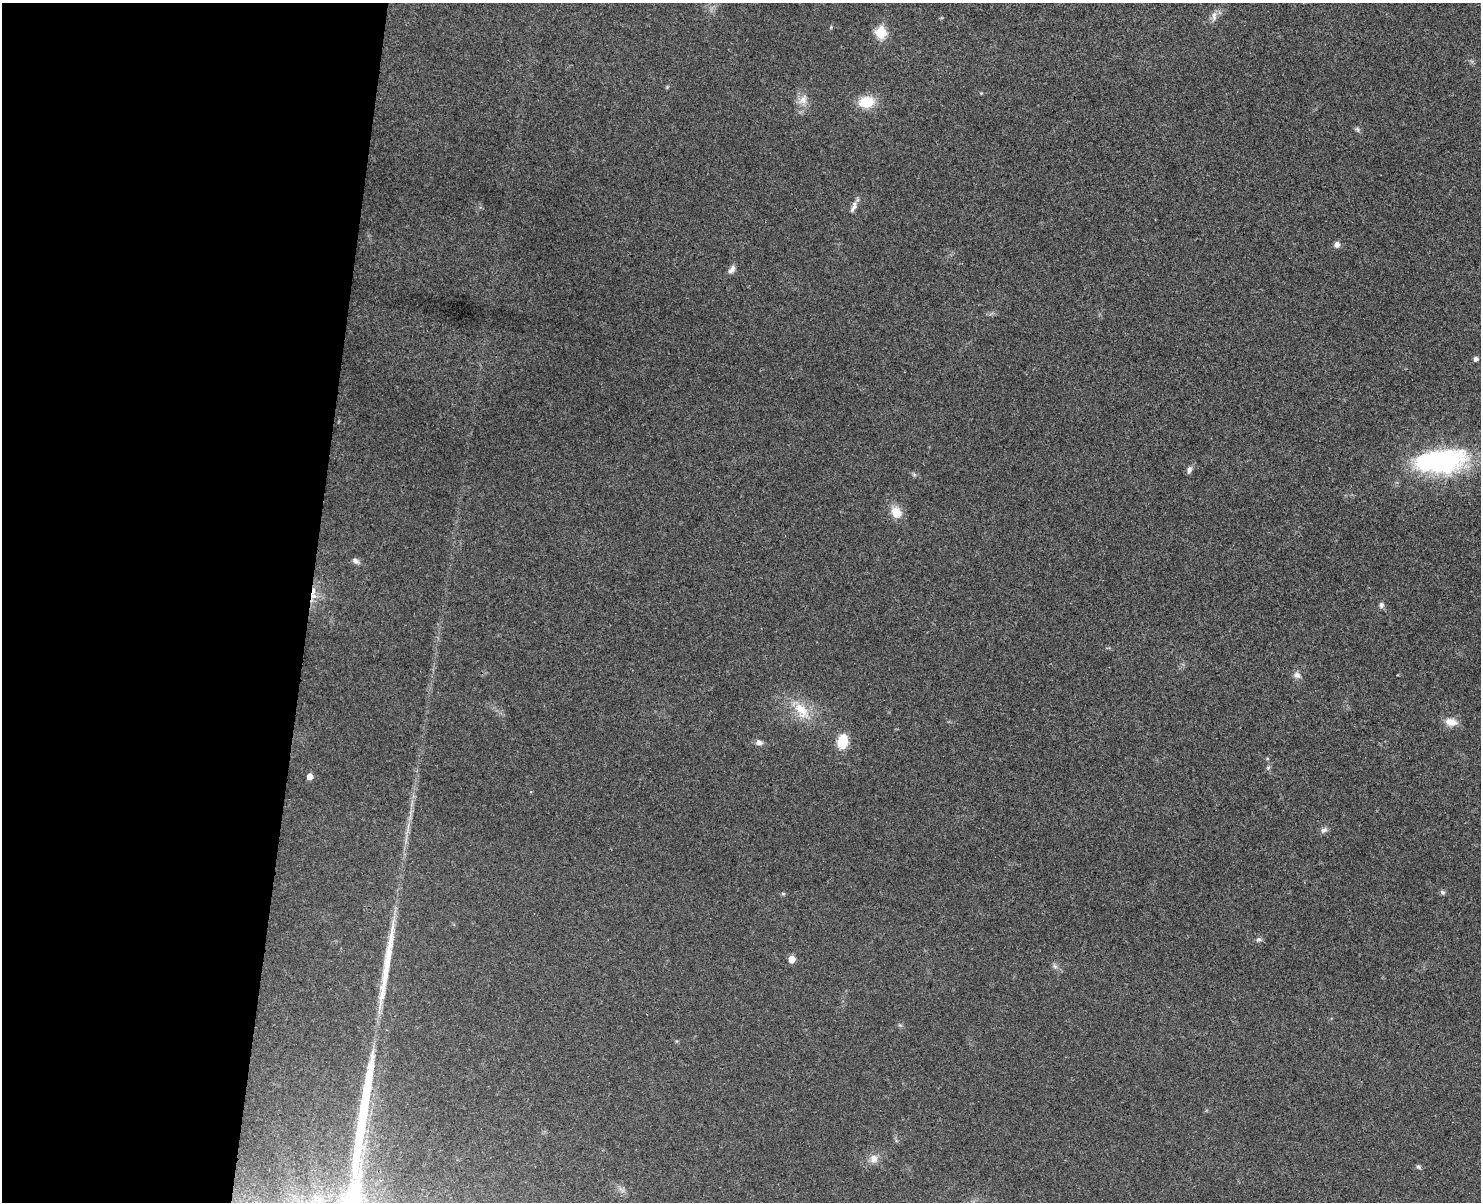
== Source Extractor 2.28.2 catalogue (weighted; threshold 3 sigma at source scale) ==
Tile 4 of 3 x 4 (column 1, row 2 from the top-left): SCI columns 170-1648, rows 2419-3618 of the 4893 x 4832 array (HDU 1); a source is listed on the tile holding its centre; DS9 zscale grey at full resolution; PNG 1483 x 1204 px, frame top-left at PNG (2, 3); no overlay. Shown black and unused: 21% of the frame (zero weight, under 3 of 4 exposures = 6% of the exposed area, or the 3 px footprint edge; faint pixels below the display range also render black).
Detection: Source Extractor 2.28.2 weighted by HDU 2 'WHT'; one run over the whole footprint, this tile lists its part. Background 0.0307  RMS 0.0048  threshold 0.0214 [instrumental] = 3 sigma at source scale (4.5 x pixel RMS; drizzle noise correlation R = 1.50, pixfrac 1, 0.05/0.05 arcsec/px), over >= 5 px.
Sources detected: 33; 1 cosmic-ray / hot-pixel residue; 1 long thin detection or spike segment (spike, bleed or trail) — not listed; the other 31 listed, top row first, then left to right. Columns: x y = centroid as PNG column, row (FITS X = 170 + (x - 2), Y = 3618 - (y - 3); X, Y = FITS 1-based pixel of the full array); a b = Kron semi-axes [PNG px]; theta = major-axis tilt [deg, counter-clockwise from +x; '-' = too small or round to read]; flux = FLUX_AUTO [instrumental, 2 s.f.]
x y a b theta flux
1214 16 15 6 84 2.3
831 27 6 3 72 0.48
881 33 6 6 - 28
803 100 15 11 51 4.3
866 102 16 11 8 13
1357 129 7 5 -72 0.93
853 207 17 6 69 2.4
1337 244 7 7 - 1.9
732 269 12 6 56 2.2
1476 359 5 4 - 1.7
1441 461 60 26 6 75
1189 470 9 6 72 1.9
896 512 14 11 -58 6.8
355 561 9 6 -33 1.7
313 596 11 7 -61 3.4
1381 605 7 6 - 1.4
1297 675 10 8 -39 2.2
801 710 28 15 -49 12
1451 722 15 9 -9 4.8
842 741 14 10 78 11
759 742 9 7 -5 1.9
1268 767 6 4 20 0.66
310 776 5 5 - 3.7
1324 830 9 7 34 1.7
1442 892 7 6 - 0.99
783 894 6 4 -1 0.62
1258 939 7 6 - 1.2
792 959 5 5 - 5.3
1055 966 7 6 - 1.3
874 1159 11 10 - 3.6
1419 1167 7 5 -31 0.93
Overlapping masked pixels (flux is a lower limit): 1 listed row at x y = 313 596